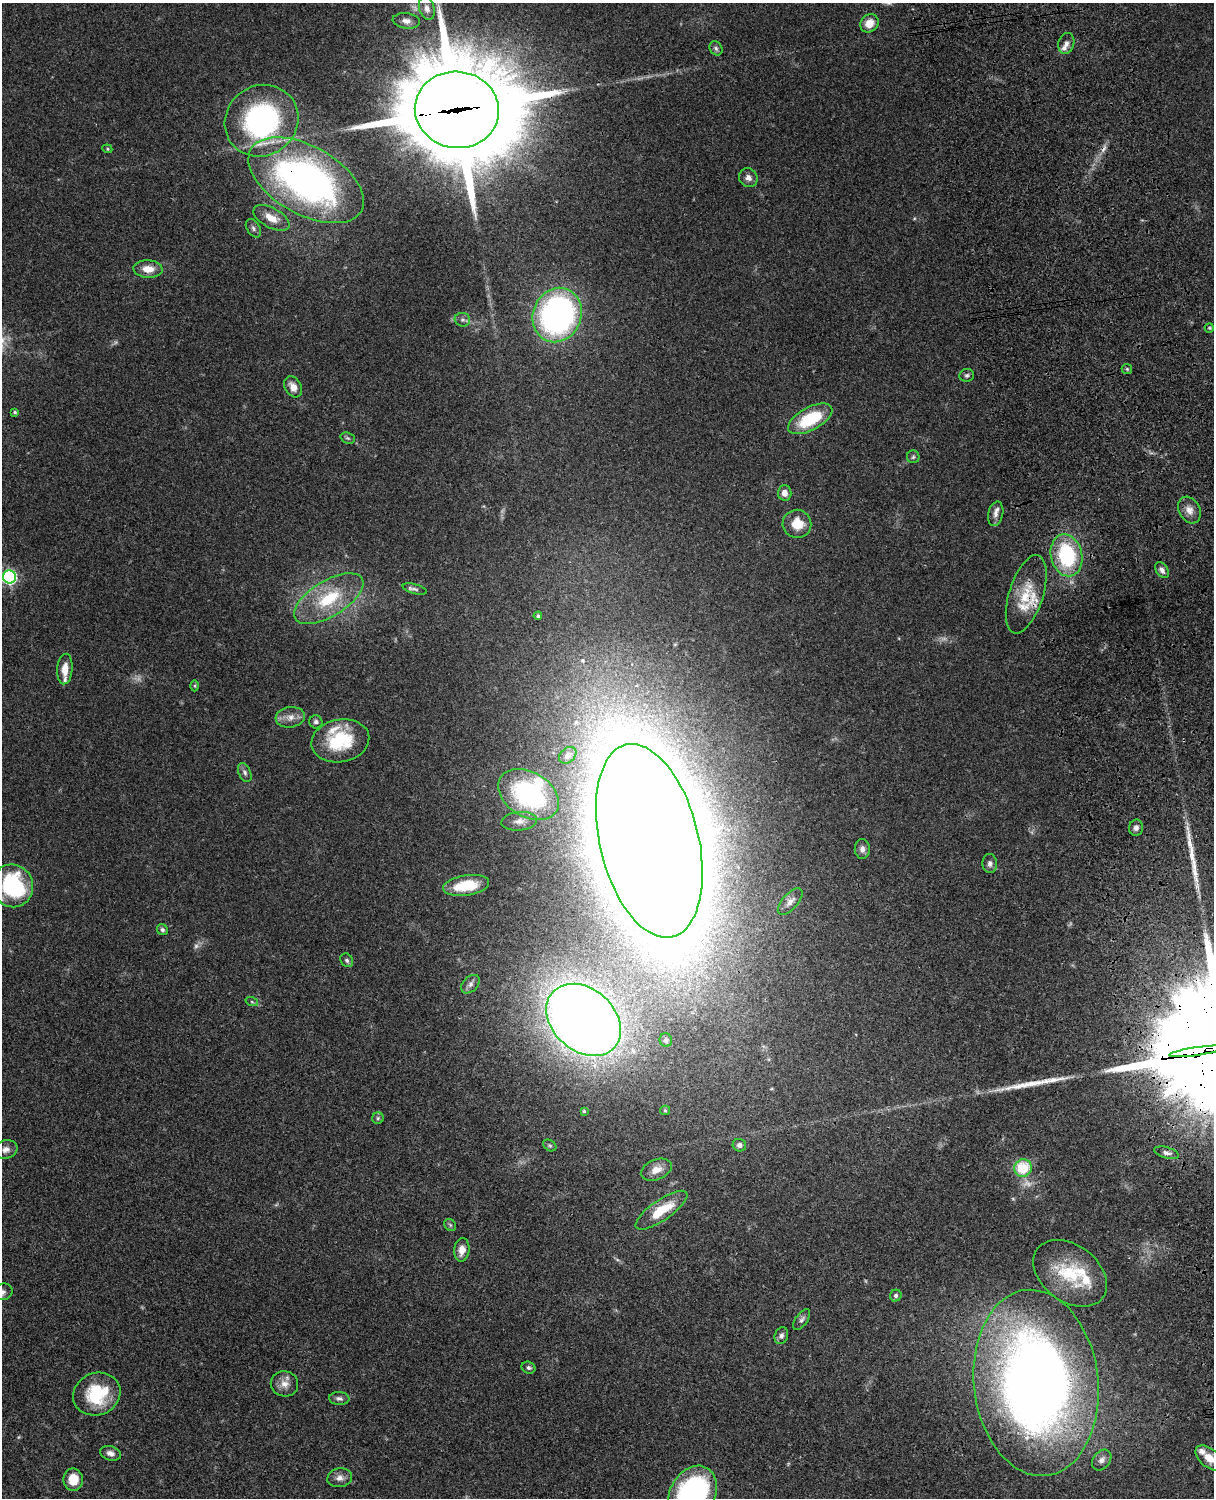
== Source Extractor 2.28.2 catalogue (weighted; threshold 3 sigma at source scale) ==
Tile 6 of 4 x 3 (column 2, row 2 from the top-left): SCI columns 1334-2545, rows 1773-3268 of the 5087 x 4928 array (HDU 1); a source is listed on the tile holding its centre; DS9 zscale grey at full resolution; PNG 1216 x 1500 px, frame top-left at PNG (2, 3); each listed source drawn as its Kron ellipse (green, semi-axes under 4 px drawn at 4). Shown black and unused: <1% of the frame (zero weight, under 3 of 4 exposures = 6% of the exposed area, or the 3 px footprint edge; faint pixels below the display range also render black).
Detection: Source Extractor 2.28.2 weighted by HDU 2 'WHT'; one run over the whole footprint, this tile lists its part. Background 0.0804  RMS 0.0059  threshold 0.0263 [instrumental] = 3 sigma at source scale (4.5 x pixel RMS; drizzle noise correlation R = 1.50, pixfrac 1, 0.05/0.05 arcsec/px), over >= 5 px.
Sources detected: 106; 7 too faint to see at this stretch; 1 cosmic-ray / hot-pixel residue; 3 long thin detections or spike segments (spike, bleed or trail) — neither listed nor drawn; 10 inside a brighter listed object's ellipse — not listed separately; the other 85 listed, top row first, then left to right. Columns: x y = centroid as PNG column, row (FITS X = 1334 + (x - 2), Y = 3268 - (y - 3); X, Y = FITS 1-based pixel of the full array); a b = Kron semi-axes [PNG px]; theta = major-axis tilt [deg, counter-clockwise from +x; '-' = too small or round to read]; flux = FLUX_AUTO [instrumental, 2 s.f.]
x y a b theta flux
427 8 12 7 -72 3.1
406 21 13 7 -7 3.5
869 23 10 8 46 7.3
1066 43 11 8 75 2.8
716 48 7 6 - 1.4
457 110 42 38 -8 11000
261 121 38 35 35 130
107 149 5 4 - 0.74
748 178 10 9 - 3.1
306 180 63 34 -29 240
271 218 20 10 -28 8.6
253 228 10 6 -59 1.7
148 269 15 8 -4 7.6
557 315 28 24 68 190
462 320 8 6 -14 1.6
1209 328 5 4 - 0.73
1127 369 5 5 - 0.95
967 375 7 6 - 1.4
293 387 11 8 -59 4.7
15 412 4 3 - 0.79
810 419 24 11 28 30
348 438 7 5 -21 1.1
913 457 6 6 - 1.2
785 493 7 6 - 4
1189 510 14 10 -62 4.9
996 514 12 7 76 2.9
797 524 14 14 - 12
1067 555 21 15 -77 51
1162 570 9 6 -54 2.5
9 577 6 6 - 100
415 589 12 5 -15 1.8
1026 594 41 17 72 21
329 599 39 17 31 33
538 616 4 3 - 1
65 669 15 7 85 6.7
195 686 5 3 - 0.69
290 717 15 10 7 4.9
316 722 7 6 - 1.8
340 741 29 21 11 31
568 755 10 7 41 2.7
245 772 10 6 -66 2
528 794 33 22 -31 75
519 821 18 9 5 4.9
1136 828 8 7 - 2.4
649 841 99 49 -76 6700
862 849 10 7 -89 2.8
990 864 9 7 -85 2.1
466 885 23 10 9 20
12 886 21 20 - 57
790 902 16 7 49 3.6
162 930 6 5 - 1.3
347 960 7 6 - 1.6
470 984 11 7 45 2.5
252 1002 6 4 -19 0.82
584 1020 41 31 -41 910
666 1040 7 6 - 1.7
1197 1051 28 3 8 3000
665 1110 5 5 - 0.75
584 1111 4 4 - 0.76
378 1118 6 5 - 1
550 1145 7 5 -33 1
739 1145 7 6 - 2.1
6 1149 12 9 17 3.3
1167 1153 12 5 -16 2.2
1023 1168 9 8 - 21
656 1170 16 10 22 6.4
661 1210 30 10 35 19
450 1225 6 5 - 1
462 1250 12 7 84 5.6
1070 1273 41 28 -37 33
3 1292 10 8 14 2.4
896 1296 6 5 - 1.6
802 1319 12 6 55 2
781 1336 8 6 68 2
529 1368 7 6 - 1.4
1036 1383 93 62 -84 590
284 1384 14 12 -11 5.3
97 1394 24 21 23 32
339 1398 10 6 -3 2
110 1453 11 7 -17 2.9
1210 1458 16 9 -39 7.7
1102 1460 11 8 51 3.4
340 1478 12 9 11 3.8
73 1480 11 9 89 9.4
693 1493 29 22 60 130
Overlapping masked pixels (flux is a lower limit): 6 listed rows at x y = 457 110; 306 180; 1026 594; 649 841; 1197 1051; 1036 1383
Isophote crosses this tile's border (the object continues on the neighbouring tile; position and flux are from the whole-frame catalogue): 3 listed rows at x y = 3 1292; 1210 1458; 693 1493